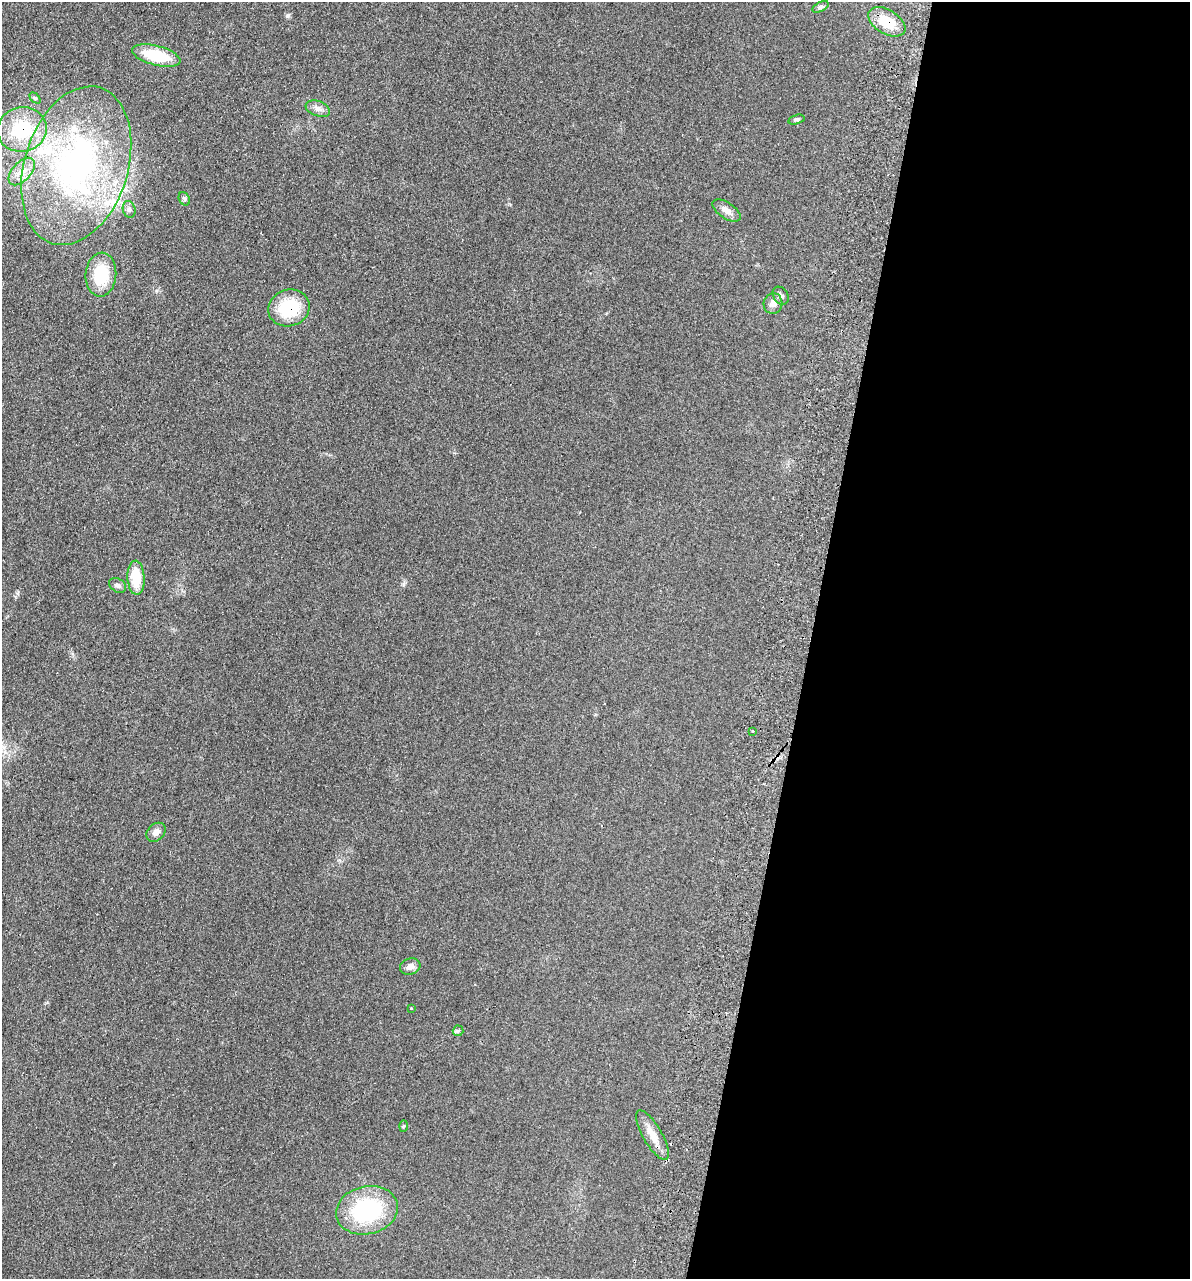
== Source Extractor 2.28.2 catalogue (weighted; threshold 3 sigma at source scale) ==
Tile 12 of 4 x 4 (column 4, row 3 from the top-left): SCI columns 3745-4932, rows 1294-2570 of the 5237 x 5141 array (HDU 1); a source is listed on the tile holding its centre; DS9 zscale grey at full resolution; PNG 1192 x 1281 px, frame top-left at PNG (2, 2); each listed source drawn as its Kron ellipse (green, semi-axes under 4 px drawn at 4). Shown black and unused: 32% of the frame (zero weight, under 2 of 3 exposures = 3% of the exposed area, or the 3 px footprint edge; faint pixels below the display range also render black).
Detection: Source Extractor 2.28.2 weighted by HDU 2 'WHT'; one run over the whole footprint, this tile lists its part. Background 0.191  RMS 0.012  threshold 0.055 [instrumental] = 3 sigma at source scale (4.5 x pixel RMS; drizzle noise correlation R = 1.50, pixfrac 1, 0.05/0.05 arcsec/px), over >= 5 px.
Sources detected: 28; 2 inside a brighter listed object's ellipse — not listed separately; the other 26 listed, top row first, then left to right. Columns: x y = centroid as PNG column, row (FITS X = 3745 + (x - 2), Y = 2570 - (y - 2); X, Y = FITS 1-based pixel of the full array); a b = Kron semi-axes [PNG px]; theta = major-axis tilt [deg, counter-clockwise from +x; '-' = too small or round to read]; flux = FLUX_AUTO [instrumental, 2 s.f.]
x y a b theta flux
821 7 9 4 26 2.7
887 22 20 12 -31 30
156 56 25 9 -14 48
35 98 6 4 -44 1.6
318 109 13 7 -20 5.9
796 120 8 4 16 2.3
22 129 25 22 10 67
76 166 81 52 73 340
22 171 16 9 48 13
184 199 7 5 -61 2.4
129 209 8 6 -73 3.2
727 210 16 8 -34 8.4
101 275 22 15 85 46
781 296 10 7 -57 3.8
773 304 10 9 - 6.4
289 308 21 18 18 54
136 578 17 8 -87 31
118 585 9 6 -32 3.5
753 731 3 3 - 4.4
156 832 11 8 45 6.8
410 966 10 8 17 6.8
411 1008 2 2 - 0.84
458 1031 5 5 - 2.3
403 1126 5 3 - 1.4
652 1135 28 9 -60 15
367 1210 31 24 13 110
Overlapping masked pixels (flux is a lower limit): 3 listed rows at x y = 887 22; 22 129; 289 308
Unlisted compact peaks at least as high as the median listed source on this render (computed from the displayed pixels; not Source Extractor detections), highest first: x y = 287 16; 17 593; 156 291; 403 584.